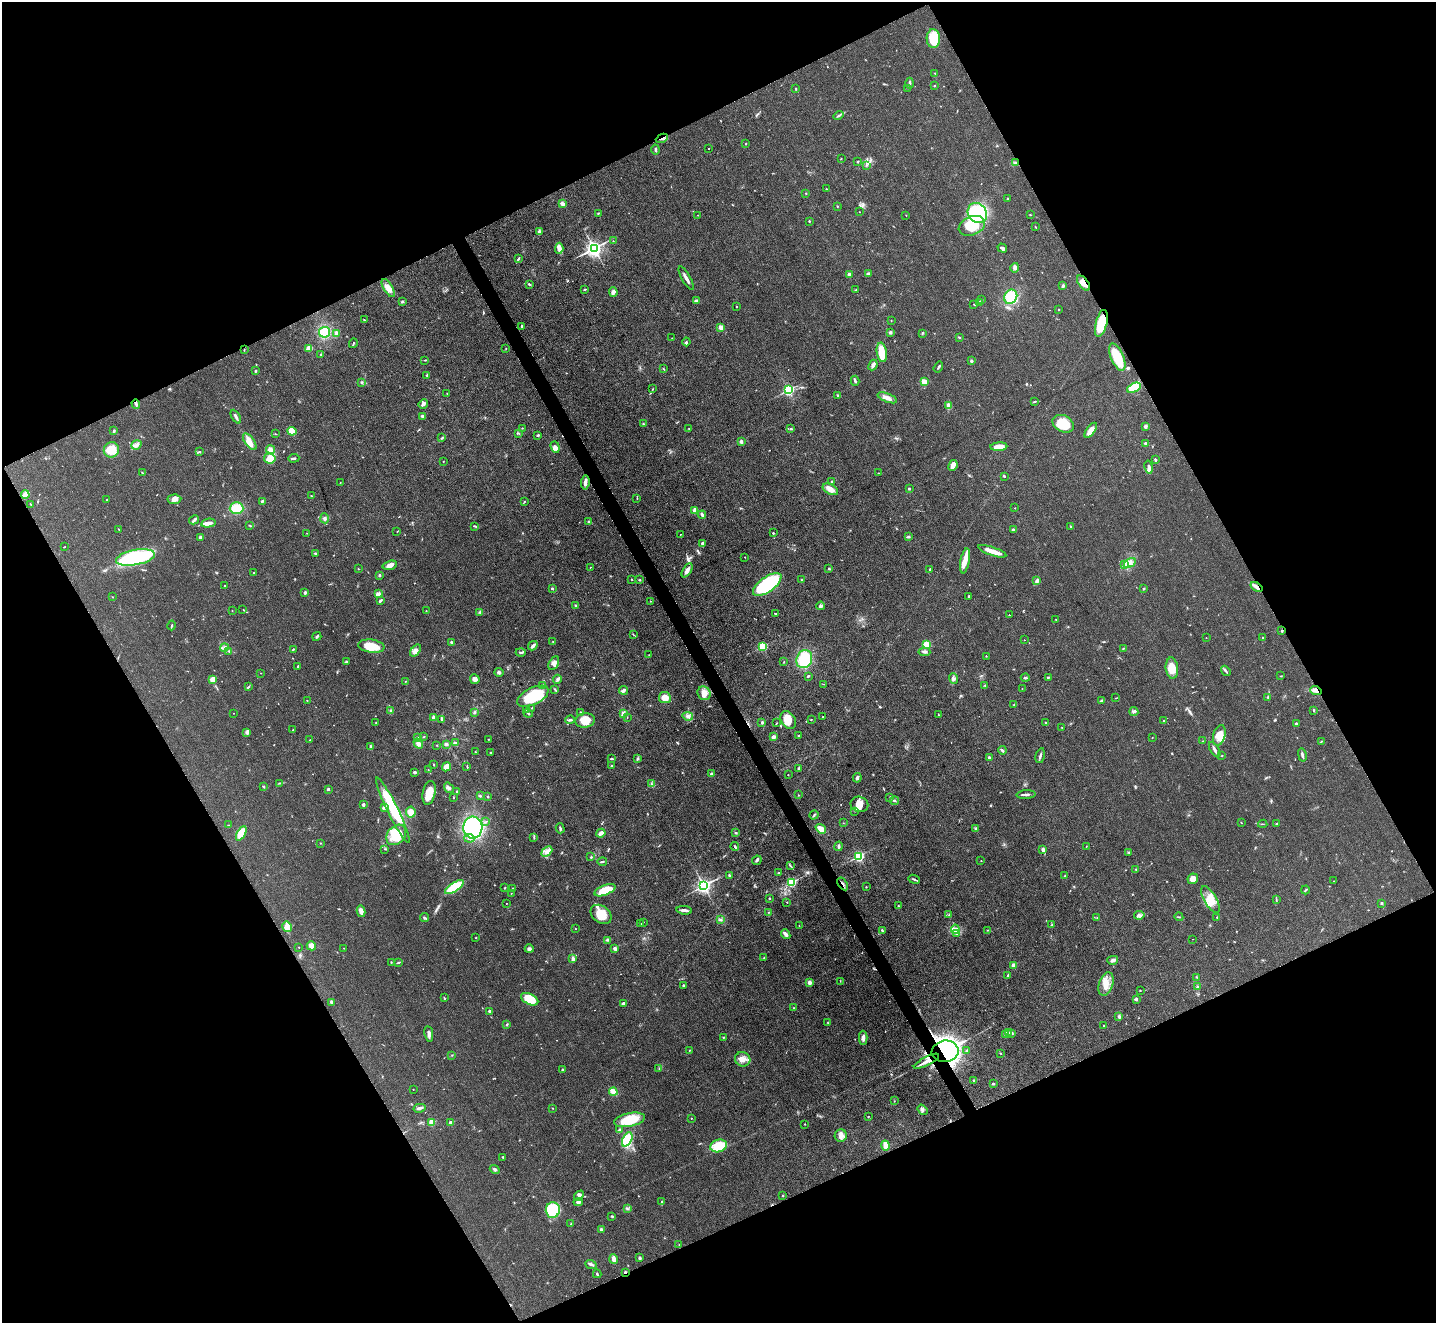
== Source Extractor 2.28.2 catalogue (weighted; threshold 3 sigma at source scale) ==
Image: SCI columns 3-5736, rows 293-5573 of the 5739 x 5728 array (HDU 1 of 3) = the unmasked area's bounding box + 8 px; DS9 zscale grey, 4 x 4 block average (1 PNG px = mean of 4 x 4 image px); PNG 1438 x 1325 px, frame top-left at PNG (2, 2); each listed source drawn as its Kron ellipse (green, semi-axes under 4 px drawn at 4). Shown black and unused: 46% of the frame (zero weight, under 3 of 4 exposures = <1% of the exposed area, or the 3 px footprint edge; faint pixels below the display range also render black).
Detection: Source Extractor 2.28.2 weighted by HDU 2 'WHT'. Background 0.0737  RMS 0.0063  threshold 0.0283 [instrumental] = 3 sigma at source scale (4.5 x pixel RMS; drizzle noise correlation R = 1.50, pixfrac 1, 0.05/0.05 arcsec/px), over >= 5 px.
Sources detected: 662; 1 inside a brighter object's white glare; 1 cosmic-ray / hot-pixel residue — neither listed nor drawn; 7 coinciding with a brighter row at this scale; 33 inside a brighter listed object's ellipse — not listed separately; of the other 620, all 500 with FLUX_AUTO >= 1.36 (the completeness limit of this list) listed and drawn (120 fainter detections not listed), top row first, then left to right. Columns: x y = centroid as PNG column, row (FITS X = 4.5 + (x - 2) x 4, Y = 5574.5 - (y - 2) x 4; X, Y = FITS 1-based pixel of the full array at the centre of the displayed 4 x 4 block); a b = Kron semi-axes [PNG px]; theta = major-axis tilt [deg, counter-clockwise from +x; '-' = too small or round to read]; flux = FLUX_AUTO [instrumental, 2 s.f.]
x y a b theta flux
933 38 9 6 -87 91
935 73 2 2 - 1.7
910 83 5 2 - 9.1
934 86 2 2 - 2.2
796 88 2 2 - 1.9
907 88 2 2 - 1.6
838 116 5 2 - 5.1
662 138 6 2 25 6.9
746 144 2 2 - 2.8
709 148 2 2 - 1.7
655 150 5 2 - 6
841 159 2 2 - 1.8
858 161 2 2 - 3.6
1016 163 4 2 - 6.1
866 165 2 2 - 2.1
826 189 2 2 - 1.5
806 193 2 2 - 2.3
1007 199 3 2 - 2.2
562 204 3 3 - 11
837 206 2 2 - 2.6
859 212 2 2 - 1.5
598 213 3 2 - 2.4
977 213 10 9 - 250
698 215 2 2 - 2
906 215 2 2 - 2.3
1030 215 2 2 - 1.8
809 221 2 2 - 8.1
972 226 14 9 23 150
1035 226 3 2 - 2.1
539 232 4 3 - 6.6
613 241 2 2 - 2.5
559 248 5 4 - 13
594 248 3 3 - 1900
1002 248 5 3 - 8.1
518 259 4 2 - 4.3
1015 268 5 4 - 13
849 274 2 2 - 14
868 274 2 2 - 10
686 278 13 2 -60 18
1083 283 9 4 -52 29
529 284 3 2 - 6
1063 286 3 2 - 6.4
388 288 10 4 -60 36
585 290 3 2 - 2.9
856 290 2 2 - 2.2
613 292 5 4 - 14
1011 297 7 6 - 140
982 300 2 2 - 2.2
696 301 4 3 - 8.3
402 302 3 2 - 4.2
980 302 3 2 - 3.3
974 305 3 2 - 1.7
736 307 2 2 - 2.7
1059 310 2 2 - 5.1
364 320 2 2 - 1.9
891 321 2 2 - 1.5
1101 323 14 5 76 110
521 326 2 2 - 4.5
721 327 2 2 - 68
325 332 5 5 - 92
890 332 3 3 - 5.6
337 333 3 3 - 16
922 333 3 2 - 2.6
959 337 3 2 - 3.5
672 338 2 2 - 2.1
686 342 4 3 - 5.6
353 343 5 2 - 4.5
309 348 4 3 - 29
506 348 2 2 - 1.5
244 350 3 2 - 2.4
882 352 10 5 -81 60
321 355 2 2 - 5
1117 357 14 6 -67 120
425 360 2 2 - 1.4
971 361 2 2 - 23
873 365 5 3 - 11
938 367 6 2 56 5.6
663 369 2 2 - 1.8
256 371 3 2 - 4
427 375 3 2 - 3
855 381 5 2 - 6.7
362 382 2 2 - 3.6
924 382 3 3 - 38
1134 388 7 4 25 78
653 389 2 2 - 2.4
788 390 2 2 - 680
447 393 2 2 - 1.5
838 395 3 2 - 4.6
887 398 10 4 -21 22
1034 402 4 2 - 4
136 404 5 2 - 6.2
423 404 5 2 - 12
948 406 3 2 - 20
422 416 3 2 - 6.9
236 417 7 2 -61 11
643 424 2 2 - 2.5
1063 424 11 8 -28 99
1145 426 3 3 - 9.6
522 428 2 2 - 2.1
689 429 3 2 - 2.4
791 429 3 2 - 3.5
1091 430 9 4 54 40
114 431 3 2 - 5
292 431 4 4 - 54
518 433 3 2 - 3.1
276 434 2 2 - 1.7
538 435 3 2 - 6.1
442 438 3 2 - 3.5
250 442 10 4 -53 24
741 442 3 2 - 11
1145 443 2 2 - 6.9
136 445 5 3 - 10
555 447 6 4 -70 20
999 447 8 3 4 50
271 449 4 3 - 20
111 450 8 7 - 68
199 452 2 2 - 3.3
270 458 6 5 - 50
294 458 5 2 - 8.2
1155 459 2 2 - 6.3
443 461 2 2 - 2
953 465 5 2 - 37
1149 467 7 3 -78 16
142 473 2 2 - 1.9
878 473 2 2 - 2.3
1004 476 2 2 - 3.8
832 481 2 2 - 13
585 482 7 3 83 16
340 483 2 2 - 1.5
830 489 8 5 -28 22
909 489 2 2 - 10
25 495 4 2 - 9.2
311 496 2 2 - 1.6
637 498 3 2 - 2.1
174 499 7 4 5 17
107 500 3 2 - 2.8
262 501 3 2 - 5.3
524 501 2 2 - 2.5
31 505 2 2 - 1.9
237 508 7 6 - 74
1015 508 2 2 - 1.4
695 510 2 2 - 100
702 515 4 2 - 8.6
325 518 5 3 - 6.8
194 520 5 3 - 7.7
588 521 2 2 - 2.3
208 523 7 3 11 19
250 526 3 2 - 3.1
475 526 3 2 - 3
1071 526 3 2 - 2.7
119 530 3 2 - 2.2
1013 530 3 2 - 6.7
397 531 2 2 - 1.5
307 533 2 2 - 1.5
773 533 2 2 - 8.7
680 534 2 2 - 1.8
200 537 2 2 - 42
908 537 3 2 - 3.5
703 544 4 2 - 11
64 547 2 2 - 1.4
992 551 15 2 -19 65
315 553 2 2 - 11
135 557 20 7 10 420
745 557 2 2 - 1.7
965 561 13 4 80 38
1130 563 6 3 32 18
390 565 7 4 16 24
1124 565 4 3 - 8.6
590 567 2 2 - 1.7
359 569 2 2 - 1.9
829 569 2 2 - 3.6
930 569 2 2 - 8.7
687 570 8 3 58 20
254 573 3 2 - 2.3
379 575 2 2 - 16
632 579 2 2 - 2.9
639 580 3 2 - 3
801 580 2 2 - 2.4
1037 581 4 3 - 13
767 584 16 7 36 460
224 586 2 2 - 2.3
1257 587 7 3 -35 17
552 588 2 2 - 16
1144 589 3 2 - 3.9
305 592 3 2 - 8.3
379 594 3 3 - 10
969 596 2 2 - 8.5
112 597 2 2 - 1.4
380 600 4 2 - 7.4
650 601 2 2 - 1.4
575 605 2 2 - 4.1
821 606 4 3 - 7.4
243 610 2 2 - 1.5
232 611 2 2 - 1.5
426 611 2 2 - 1.4
480 612 3 2 - 4.6
775 614 2 2 - 9.1
1009 615 2 2 - 4.3
1056 620 3 2 - 1.7
172 625 5 2 - 3.2
1282 631 2 2 - 3.7
633 635 2 2 - 1.5
317 637 5 2 - 5.6
1206 638 2 2 - 2.6
1263 638 2 2 - 2.9
1024 640 2 2 - 2.5
451 642 2 2 - 5.4
553 642 2 2 - 2.6
927 645 2 2 - 260
371 646 13 6 -8 79
533 646 5 3 - 8.1
763 646 2 2 - 370
224 648 4 2 - 6.7
1123 648 3 2 - 2.5
293 649 3 2 - 2.3
415 650 7 4 53 14
228 651 2 2 - 2.4
521 652 5 2 - 6.6
924 652 6 2 -4 9.2
649 655 2 2 - 1.6
986 656 2 2 - 3
804 659 9 7 67 130
346 662 3 2 - 3.7
784 662 2 2 - 1.9
554 663 7 4 62 17
298 666 3 2 - 2.7
1172 668 11 6 -84 48
1226 671 5 2 - 6
499 672 4 3 - 6.7
260 673 2 2 - 1.9
808 676 3 2 - 4.5
1280 676 2 2 - 1.4
1048 677 3 2 - 3.1
1025 678 4 2 - 5.6
213 679 4 3 - 31
475 679 5 5 - 14
557 679 4 3 - 7.2
954 679 5 3 - 9.7
405 681 2 2 - 1.6
824 684 2 2 - 1.6
542 685 2 2 - 2.5
985 685 2 2 - 2.2
248 687 4 2 - 3.8
1022 688 2 2 - 2.2
555 690 3 2 - 2.9
623 690 4 3 - 8.2
1316 690 6 3 -18 17
704 693 7 6 - 30
533 696 17 8 26 200
1268 697 2 2 - 1.8
665 698 6 5 - 44
1116 698 2 2 - 1.7
307 701 2 2 - 1.4
1101 701 3 2 - 5.5
1014 705 2 2 - 1.8
532 708 2 2 - 1.7
526 709 3 2 - 1.9
391 710 3 2 - 4.8
1313 710 3 2 - 3.6
1134 711 4 2 - 4.4
474 712 3 2 - 4.3
580 712 3 2 - 3.7
234 713 2 2 - 1.5
528 713 5 2 - 6.7
623 714 3 3 - 13
938 715 2 2 - 2
688 716 5 4 - 11
627 717 2 2 - 1.6
823 717 2 2 - 1.6
434 718 2 2 - 50
811 719 2 2 - 1.4
442 720 3 3 - 4.7
570 720 4 2 - 6.3
585 720 10 7 7 55
788 720 10 7 -59 54
1163 720 2 2 - 1.5
762 722 4 2 - 4.5
1046 722 2 2 - 2.4
376 723 2 2 - 1.8
777 723 3 2 - 1.6
1296 723 2 2 - 6
1062 727 2 2 - 1.7
293 730 2 2 - 1.7
246 733 3 2 - 5.1
1219 735 10 6 74 46
799 736 2 2 - 2.6
418 737 3 2 - 3.2
424 737 2 2 - 1.7
773 737 4 3 - 13
1152 737 2 2 - 1.6
489 739 2 2 - 1.8
310 740 2 2 - 1.5
1203 741 2 2 - 1.5
1321 741 2 2 - 1.6
455 743 3 2 - 3.7
418 744 5 4 - 15
446 744 3 3 - 7.1
437 745 2 2 - 1.4
371 747 4 2 - 9.1
1002 750 4 2 - 9.9
1215 750 8 2 -60 11
475 752 2 2 - 2.9
491 752 2 2 - 2.1
1302 755 7 2 -78 8.5
1040 756 8 2 77 10
1222 756 2 2 - 2.4
989 758 2 2 - 21
612 759 4 2 - 4.2
638 759 3 2 - 3
434 765 2 2 - 2.6
467 766 3 2 - 2.7
611 766 2 2 - 4
446 767 5 3 - 26
798 768 3 2 - 4
428 770 3 2 - 2.2
415 772 3 2 - 8.3
711 774 3 2 - 13
788 775 2 2 - 1.5
857 778 5 3 - 9.8
280 783 3 2 - 2.4
651 784 3 2 - 3.4
263 787 4 2 - 2.9
449 788 6 3 -54 8.8
328 789 2 2 - 5.9
457 791 2 2 - 2.2
429 793 12 6 77 49
798 795 2 2 - 1.8
1026 795 9 2 3 10
480 796 2 2 - 3.9
488 797 2 2 - 3.3
890 797 2 2 - 2
453 798 2 2 - 1.4
895 801 4 2 - 3.8
859 804 9 7 -20 30
363 805 2 2 - 17
384 807 4 2 - 14
393 810 36 5 -64 160
855 811 2 2 - 1.4
411 812 5 5 - 36
814 815 5 2 - 4.1
486 821 2 2 - 1.7
1241 822 2 2 - 2.1
843 823 2 2 - 1.4
1263 824 4 2 - 2.4
1277 824 2 2 - 4.9
228 825 2 2 - 1.4
473 828 11 9 87 450
560 828 5 2 - 5.6
821 829 6 4 -38 30
976 829 3 2 - 6.9
241 833 8 4 61 80
601 833 4 2 - 21
735 833 3 2 - 4.5
396 835 11 8 49 110
469 838 5 3 - 10
534 838 3 2 - 3.2
320 843 2 2 - 1.6
735 846 4 2 - 5
839 846 5 2 - 6.6
1086 846 2 2 - 2.3
385 849 2 2 - 2.2
1043 850 4 3 - 11
547 851 6 3 42 17
1129 852 3 2 - 3.3
859 856 2 2 - 570
591 857 2 2 - 3.4
757 860 5 2 - 6.3
981 861 2 2 - 1.4
602 862 4 2 - 4.1
790 865 2 2 - 2.4
1136 869 2 2 - 3.2
778 873 2 2 - 2.7
729 875 2 2 - 4.6
1065 876 2 2 - 9.6
914 879 6 2 -22 5.4
1193 879 5 5 - 29
1334 881 2 2 - 1.8
791 882 2 2 - 430
843 884 7 2 -57 8.1
704 886 2 2 - 1400
454 887 11 3 33 220
866 887 2 2 - 2.3
505 888 3 2 - 2.3
513 888 3 2 - 2.3
605 890 11 5 22 86
1305 890 4 2 - 4.9
511 893 2 2 - 1.5
769 898 2 2 - 1.9
1210 899 15 6 -59 49
1276 900 2 2 - 1.7
787 902 2 2 - 2
506 903 2 2 - 2
1382 903 2 2 - 15
898 906 2 2 - 4.1
684 910 8 3 -6 15
361 911 6 3 -78 21
768 913 2 2 - 1.4
601 914 11 8 -37 64
949 915 2 2 - 1.8
1139 915 5 2 - 8.7
1179 917 4 2 - 3.1
1217 917 2 2 - 2
424 918 4 2 - 4.6
1097 918 2 2 - 1.5
721 920 3 2 - 3.8
643 922 2 2 - 2
640 924 2 2 - 2.5
1052 925 2 2 - 2.6
799 926 2 2 - 1.9
287 927 5 4 - 36
575 929 2 2 - 1.5
955 929 4 4 - 13
882 930 4 2 - 4.9
988 930 2 2 - 1.6
956 933 3 2 - 3
786 934 5 2 - 22
476 937 2 2 - 3.5
1192 939 2 2 - 1.9
607 940 3 2 - 4.5
311 946 5 3 - 22
299 947 2 2 - 1.6
344 948 2 2 - 1.9
529 949 4 3 - 8.4
615 949 2 2 - 39
764 958 2 2 - 1.9
573 959 4 3 - 14
1113 960 5 3 - 15
391 962 2 2 - 2.3
398 962 4 2 - 4.4
1014 965 2 2 - 94
1008 976 4 2 - 5.7
1197 977 2 2 - 2.3
840 981 3 2 - 1.7
809 983 2 2 - 53
1106 984 12 7 71 42
684 985 3 2 - 3.3
1198 987 3 3 - 5.8
1140 990 2 2 - 2.5
444 998 3 2 - 3.3
530 999 9 5 -27 100
1136 999 3 2 - 5.3
331 1002 2 2 - 27
623 1003 3 2 - 6.7
794 1008 2 2 - 2.9
489 1011 2 2 - 8.9
1119 1017 3 2 - 3.1
828 1022 2 2 - 1.4
507 1024 3 2 - 3.5
1103 1025 2 2 - 2
1008 1032 4 3 - 6.2
1012 1033 3 3 - 5.7
429 1034 8 3 -81 11
1005 1034 3 2 - 2.4
723 1037 2 2 - 1.9
863 1038 7 3 -89 15
689 1051 2 2 - 1.4
945 1051 13 10 9 1500
967 1051 3 2 - 7.2
1000 1053 3 2 - 2.1
452 1055 3 2 - 1.7
743 1059 8 7 - 26
926 1061 14 2 27 33
659 1068 3 2 - 2.6
562 1070 3 2 - 3.7
974 1081 2 2 - 3.7
993 1084 2 2 - 5.8
413 1089 2 2 - 1.5
613 1092 4 3 - 32
894 1101 2 2 - 1.6
419 1108 6 2 13 12
553 1108 2 2 - 1.6
923 1110 5 4 - 9.3
868 1116 2 2 - 1.7
691 1118 2 2 - 2.1
629 1120 15 6 11 110
432 1122 2 2 - 140
450 1123 2 2 - 47
805 1124 2 2 - 2
619 1130 3 3 - 3.9
841 1135 6 6 - 19
627 1139 7 4 62 170
886 1145 5 3 - 50
719 1146 8 6 16 90
503 1157 2 2 - 3.2
495 1169 5 3 - 8
782 1195 2 2 - 7.1
579 1196 6 3 48 7.9
578 1202 4 3 - 9.7
662 1202 3 2 - 4
627 1208 3 2 - 3.2
553 1210 7 7 - 180
612 1216 2 2 - 3
571 1224 2 2 - 2.7
601 1230 3 2 - 6.8
679 1244 2 2 - 1.4
640 1258 3 3 - 6
614 1259 5 2 - 25
591 1264 6 2 -20 12
625 1272 2 2 - 5.5
597 1274 4 2 - 4.3
Overlapping masked pixels (flux is a lower limit): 13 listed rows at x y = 662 138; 1016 163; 1083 283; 1101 323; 1117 357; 136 404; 1257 587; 1282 631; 1316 690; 843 884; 945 1051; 926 1061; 625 1272
Diffuse or blended objects may show on this block-average render without a row.